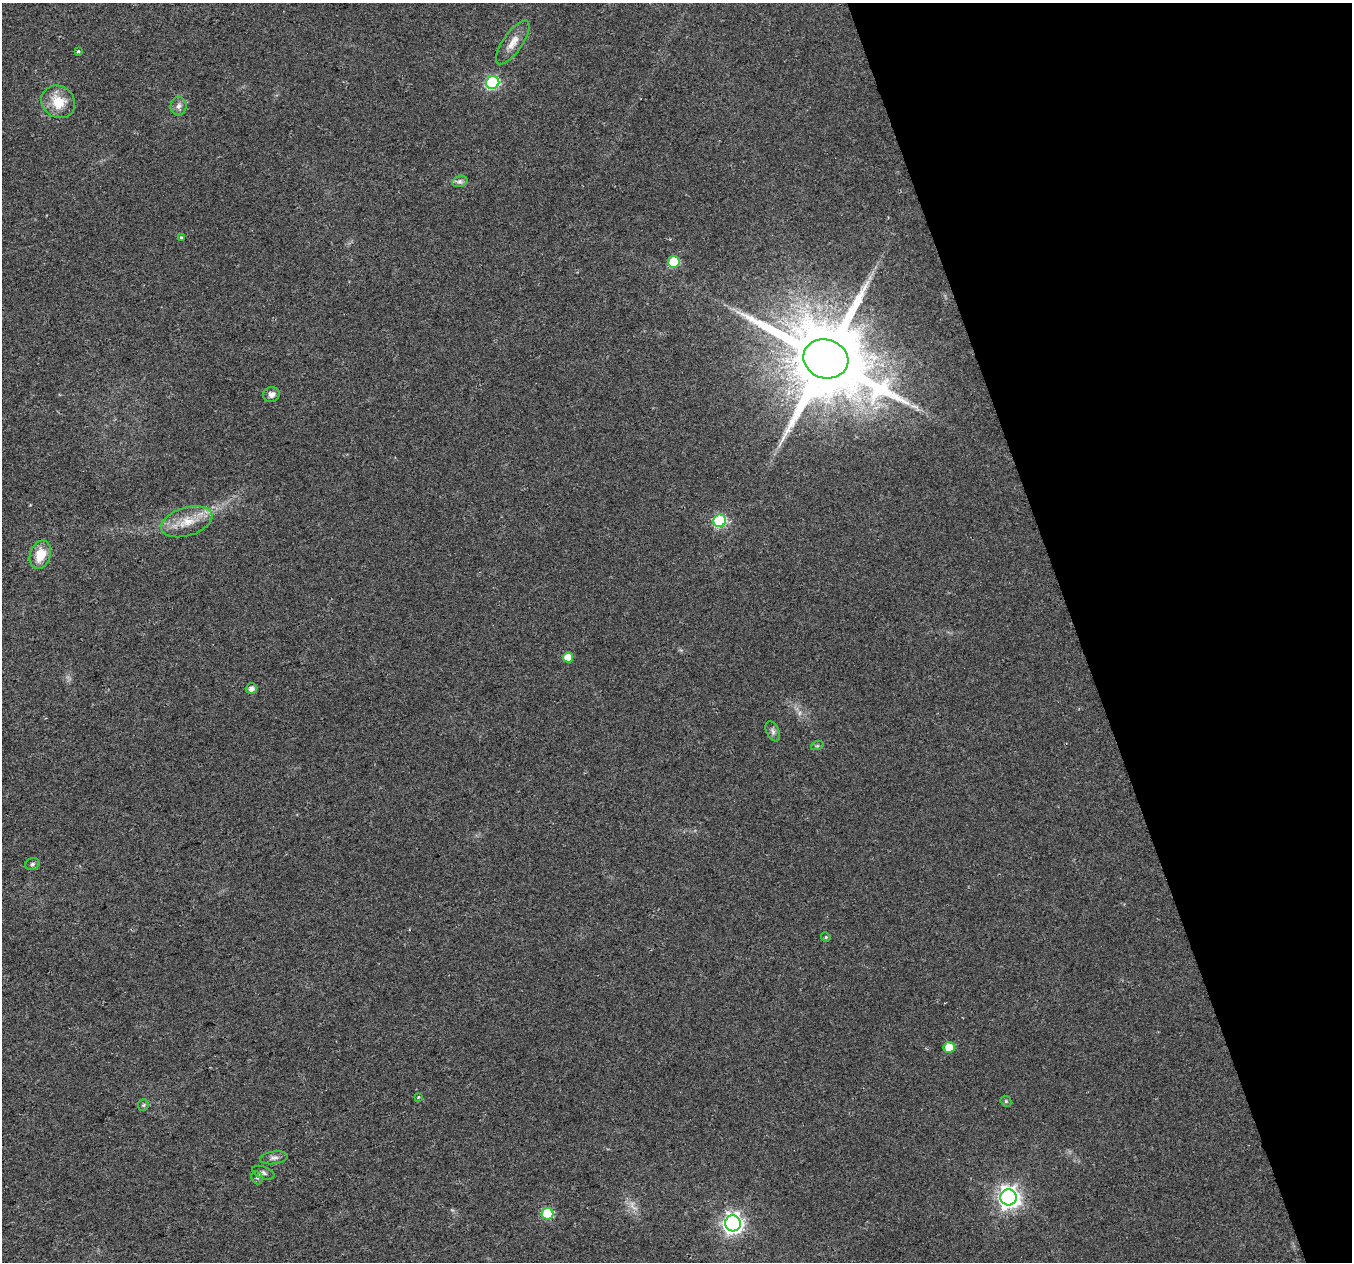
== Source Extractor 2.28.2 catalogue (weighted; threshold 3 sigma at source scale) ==
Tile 12 of 4 x 4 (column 4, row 3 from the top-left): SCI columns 4051-5400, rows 1380-2639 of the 5401 x 5226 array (HDU 1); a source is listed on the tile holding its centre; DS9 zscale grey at full resolution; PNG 1354 x 1264 px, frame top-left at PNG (2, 3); each listed source drawn as its Kron ellipse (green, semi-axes under 4 px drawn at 4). Shown black and unused: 20% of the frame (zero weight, under 2 of 3 exposures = <1% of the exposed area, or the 3 px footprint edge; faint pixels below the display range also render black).
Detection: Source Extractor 2.28.2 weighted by HDU 2 'WHT'; one run over the whole footprint, this tile lists its part. Background 0.041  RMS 0.0055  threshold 0.0249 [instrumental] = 3 sigma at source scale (4.5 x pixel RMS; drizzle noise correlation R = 1.50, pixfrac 1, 0.0396/0.0396 arcsec/px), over >= 5 px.
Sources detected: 31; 1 too faint to see at this stretch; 1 long thin detection or spike segment (spike, bleed or trail) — neither listed nor drawn; the other 29 listed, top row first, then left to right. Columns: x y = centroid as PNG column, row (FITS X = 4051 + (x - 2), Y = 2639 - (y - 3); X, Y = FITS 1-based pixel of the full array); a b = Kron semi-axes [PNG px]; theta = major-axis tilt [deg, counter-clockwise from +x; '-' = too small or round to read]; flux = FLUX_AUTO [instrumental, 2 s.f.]
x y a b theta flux
513 42 26 9 55 6.6
78 51 3 3 - 1.4
493 83 7 6 - 66
58 102 18 15 -36 12
178 106 9 8 - 2.4
460 181 8 5 18 1.5
181 237 3 3 - 1.6
674 262 6 6 - 23
826 359 23 19 -17 9000
271 394 8 7 - 2.8
720 521 6 6 - 55
187 522 26 14 17 12
40 555 14 10 71 11
568 657 5 5 - 6.4
251 689 6 5 - 2.4
773 731 10 6 -65 1.9
817 746 6 4 18 0.76
32 864 7 5 17 1.2
826 937 5 4 - 0.73
949 1047 5 5 - 11
418 1097 3 3 - 1
1006 1101 6 5 - 0.75
143 1105 6 5 - 0.85
274 1158 14 6 7 2.3
263 1173 12 6 -21 1.8
257 1178 7 5 -68 1.2
1009 1197 8 8 - 340
547 1214 6 6 - 28
733 1223 8 8 - 260